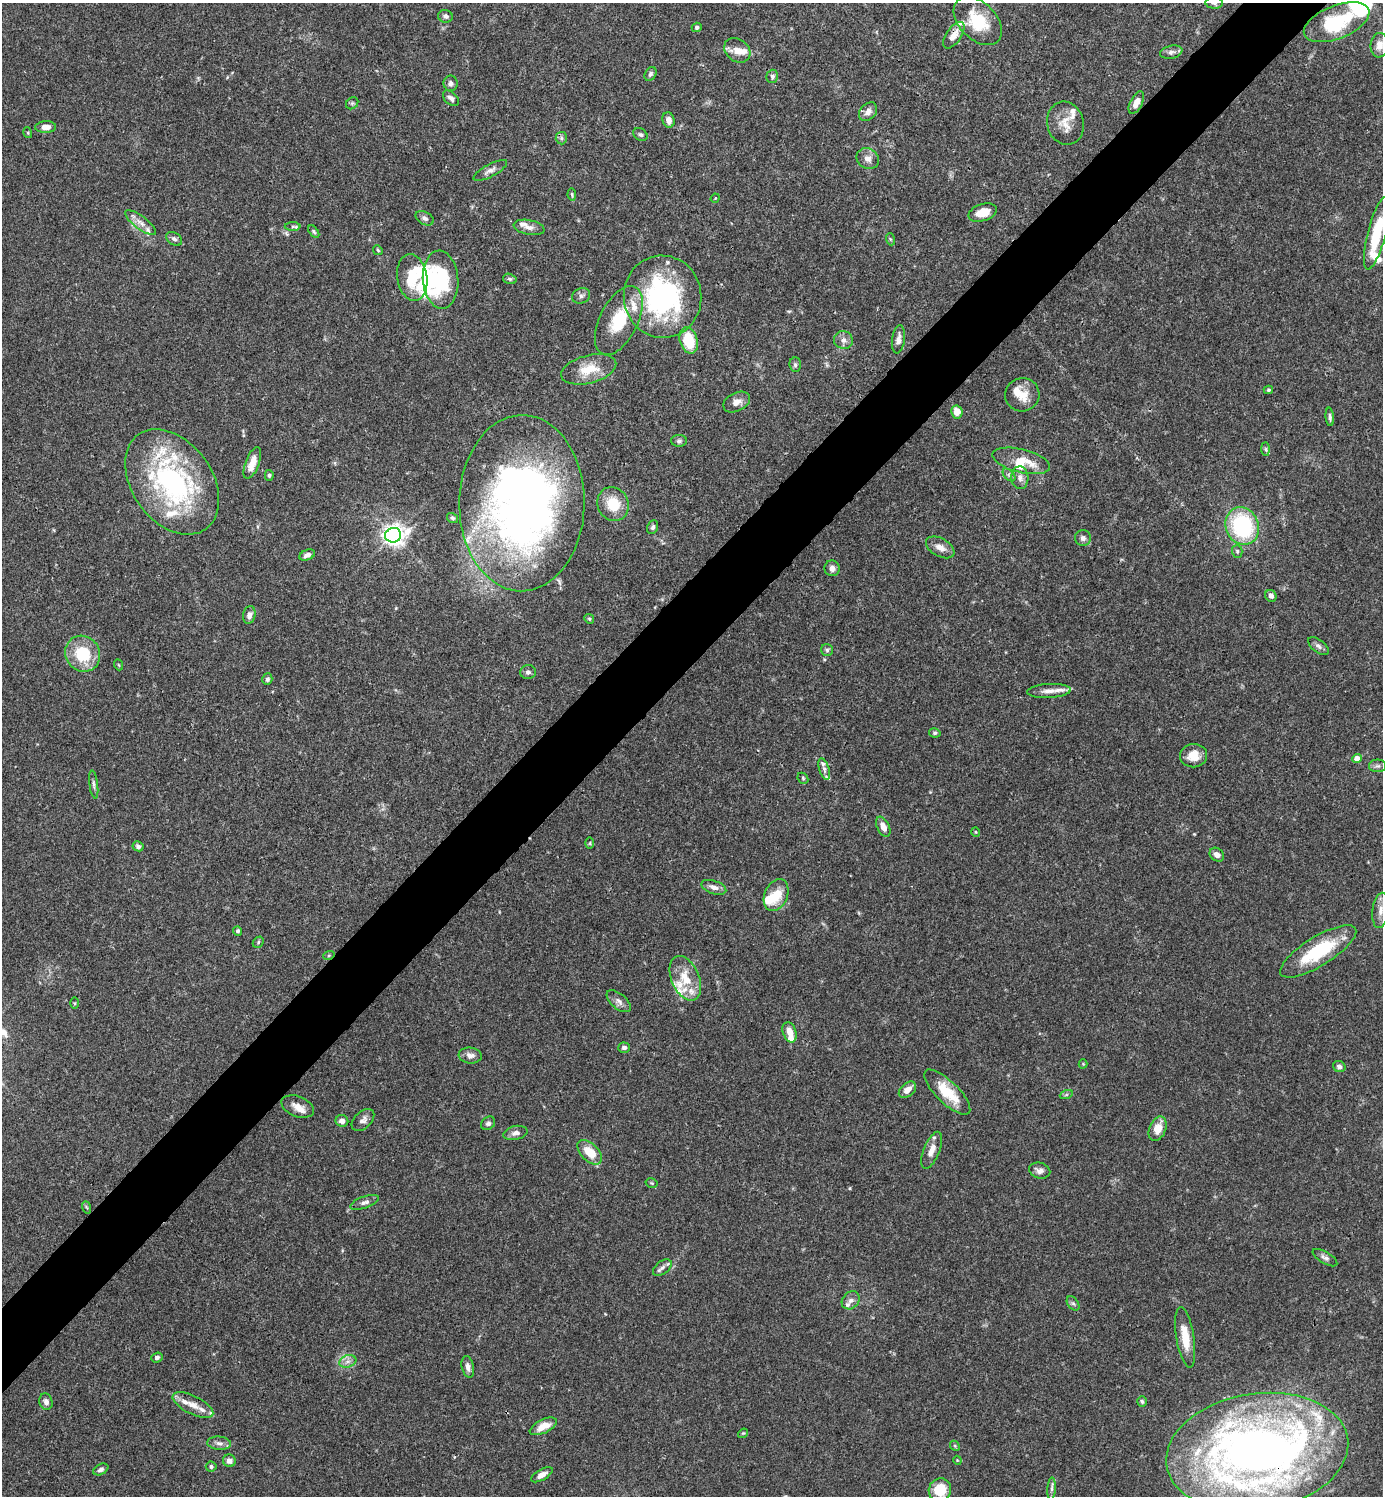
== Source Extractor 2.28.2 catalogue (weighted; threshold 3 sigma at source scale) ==
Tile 10 of 4 x 4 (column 2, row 3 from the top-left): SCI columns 1681-3061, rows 1495-2988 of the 5981 x 5981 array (HDU 1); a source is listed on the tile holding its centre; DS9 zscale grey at full resolution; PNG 1385 x 1498 px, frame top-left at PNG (2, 3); each listed source drawn as its Kron ellipse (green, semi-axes under 4 px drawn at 4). Shown black and unused: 5% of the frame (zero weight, under 3 of 4 exposures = <1% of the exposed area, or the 3 px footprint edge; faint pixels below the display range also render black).
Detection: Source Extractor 2.28.2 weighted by HDU 2 'WHT'; one run over the whole footprint, this tile lists its part. Background 0.066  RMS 0.0032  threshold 0.0144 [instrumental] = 3 sigma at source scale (4.5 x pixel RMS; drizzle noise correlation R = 1.50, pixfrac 1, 0.05/0.05 arcsec/px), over >= 5 px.
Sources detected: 175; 6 inside a brighter object's white glare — neither listed nor drawn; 23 inside a brighter listed object's ellipse — not listed separately; the other 146 listed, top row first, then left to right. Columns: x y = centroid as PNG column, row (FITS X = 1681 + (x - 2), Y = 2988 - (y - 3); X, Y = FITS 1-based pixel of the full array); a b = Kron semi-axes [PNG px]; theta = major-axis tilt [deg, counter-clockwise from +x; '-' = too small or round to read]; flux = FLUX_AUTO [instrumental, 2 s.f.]
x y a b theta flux
1214 3 9 6 -3 0.83
445 16 7 6 - 0.96
978 21 28 18 -45 12
1337 22 35 16 22 21
697 27 5 4 - 0.71
954 35 15 7 55 3.2
1380 45 12 9 83 2.9
737 50 14 11 -37 3.3
1171 52 11 6 11 1.3
650 74 7 5 59 0.76
772 76 7 5 74 0.75
451 83 8 7 - 1.1
451 98 9 6 -43 1.1
352 103 7 5 45 0.62
1136 103 12 6 63 3
868 112 10 7 46 2
669 120 8 6 -75 2
1065 123 22 18 -75 5
46 127 10 5 2 2.3
28 133 5 3 - 0.32
640 134 8 5 -31 0.74
561 138 6 5 - 0.72
868 159 12 10 -33 2.1
490 170 19 6 28 1.8
572 195 6 4 -80 0.4
715 198 5 4 - 0.36
983 213 14 8 18 4.7
425 218 10 6 -30 1
140 223 19 6 -37 2.5
293 226 8 4 0 0.57
529 227 15 7 -11 1.9
314 232 7 4 -53 0.51
1377 233 37 9 76 13
174 239 9 6 -34 0.96
890 239 6 4 -71 0.39
378 250 5 4 - 0.43
412 278 23 15 -81 9.6
510 279 7 5 -16 0.58
441 280 29 17 -86 21
581 296 9 7 21 1.1
662 297 41 39 -85 57
619 320 37 19 64 14
898 339 14 6 83 1.9
843 340 9 9 - 1.6
689 341 13 9 -73 11
795 365 7 5 -86 0.77
589 369 28 14 15 7.6
1268 390 5 3 - 0.45
1022 395 17 16 - 5.3
737 402 14 9 27 2.4
957 412 6 5 - 3.5
1330 417 9 4 -84 0.8
679 441 8 6 1 0.79
1266 449 7 4 -89 0.53
1021 461 29 11 -14 8
252 463 17 7 70 3.8
269 475 5 4 - 0.59
1009 475 8 4 -46 0.69
1020 478 11 8 -87 1.7
172 482 58 40 -55 63
522 503 88 62 89 230
613 504 17 15 -62 8.7
452 518 6 5 - 0.51
1242 526 19 16 -66 33
653 527 7 5 66 0.94
393 535 8 7 - 220
1083 538 8 7 - 1.2
940 547 15 9 -30 2.6
1237 551 6 5 - 0.57
307 555 8 5 22 1.3
832 568 8 7 - 1.7
1271 596 6 5 - 1.3
249 615 9 6 75 1.5
589 619 5 4 - 0.39
1318 646 12 6 -38 1.2
827 650 6 6 - 0.69
83 654 18 17 - 15
119 665 5 3 - 0.27
528 672 8 7 - 0.96
267 679 6 5 - 0.71
1049 691 22 7 3 2.5
935 733 6 4 -12 0.53
1194 756 13 11 9 4.2
1357 759 4 4 - 3.3
1377 766 8 6 0 0.88
824 769 11 5 -72 1.1
803 778 6 5 - 0.53
94 784 14 4 -82 0.98
883 827 11 6 -64 2.5
976 832 5 3 - 0.26
590 843 5 3 - 0.36
138 846 5 4 - 0.8
1217 855 8 6 -40 1.7
714 887 13 6 -18 1.9
776 895 17 11 67 6.4
1381 910 17 8 83 2.7
238 931 5 4 - 0.66
258 942 6 5 - 0.46
1318 951 44 14 32 19
329 955 6 3 19 0.36
685 978 23 13 -67 7.6
619 1001 14 7 -40 1.6
75 1003 5 3 - 0.32
790 1032 10 6 -70 3
624 1048 5 5 - 1.1
470 1055 11 8 -6 1.7
1083 1064 4 4 - 0.29
1339 1067 6 5 - 1.2
907 1090 10 6 40 2.7
947 1092 30 11 -44 9.4
1066 1095 6 4 19 0.5
298 1106 17 10 -22 2.8
363 1120 13 8 44 1.7
342 1121 6 6 - 1.6
488 1123 7 6 - 0.83
1158 1129 13 8 67 4.5
515 1133 12 7 12 1.5
932 1150 19 8 68 3.2
590 1152 15 8 -46 6.1
1040 1171 11 8 -14 1.5
652 1183 6 4 -13 0.39
364 1202 15 6 19 1.4
86 1207 6 4 -69 0.41
1325 1258 14 5 -31 1.2
662 1268 11 6 38 1.2
851 1300 10 8 46 1.5
1073 1303 8 5 -53 0.69
1185 1337 30 9 -81 6.5
157 1357 6 5 - 1
348 1361 9 6 18 1.4
468 1367 11 6 -77 1.5
1142 1401 5 4 - 0.59
46 1402 8 6 -74 1.4
193 1405 22 9 -26 4.1
543 1426 15 6 26 3.7
743 1433 5 4 - 0.34
219 1443 12 6 -4 1.4
955 1446 5 4 - 0.37
1257 1452 92 58 9 290
957 1460 4 3 - 0.26
229 1461 6 6 - 1.7
211 1467 5 5 - 0.63
101 1470 8 5 27 0.96
542 1475 12 5 30 1.9
1052 1489 11 4 86 0.93
940 1490 12 11 - 8.7
Overlapping masked pixels (flux is a lower limit): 2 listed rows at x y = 954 35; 1257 1452
Isophote crosses this tile's border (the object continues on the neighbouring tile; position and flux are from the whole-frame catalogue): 3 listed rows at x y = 1214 3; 978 21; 1377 233